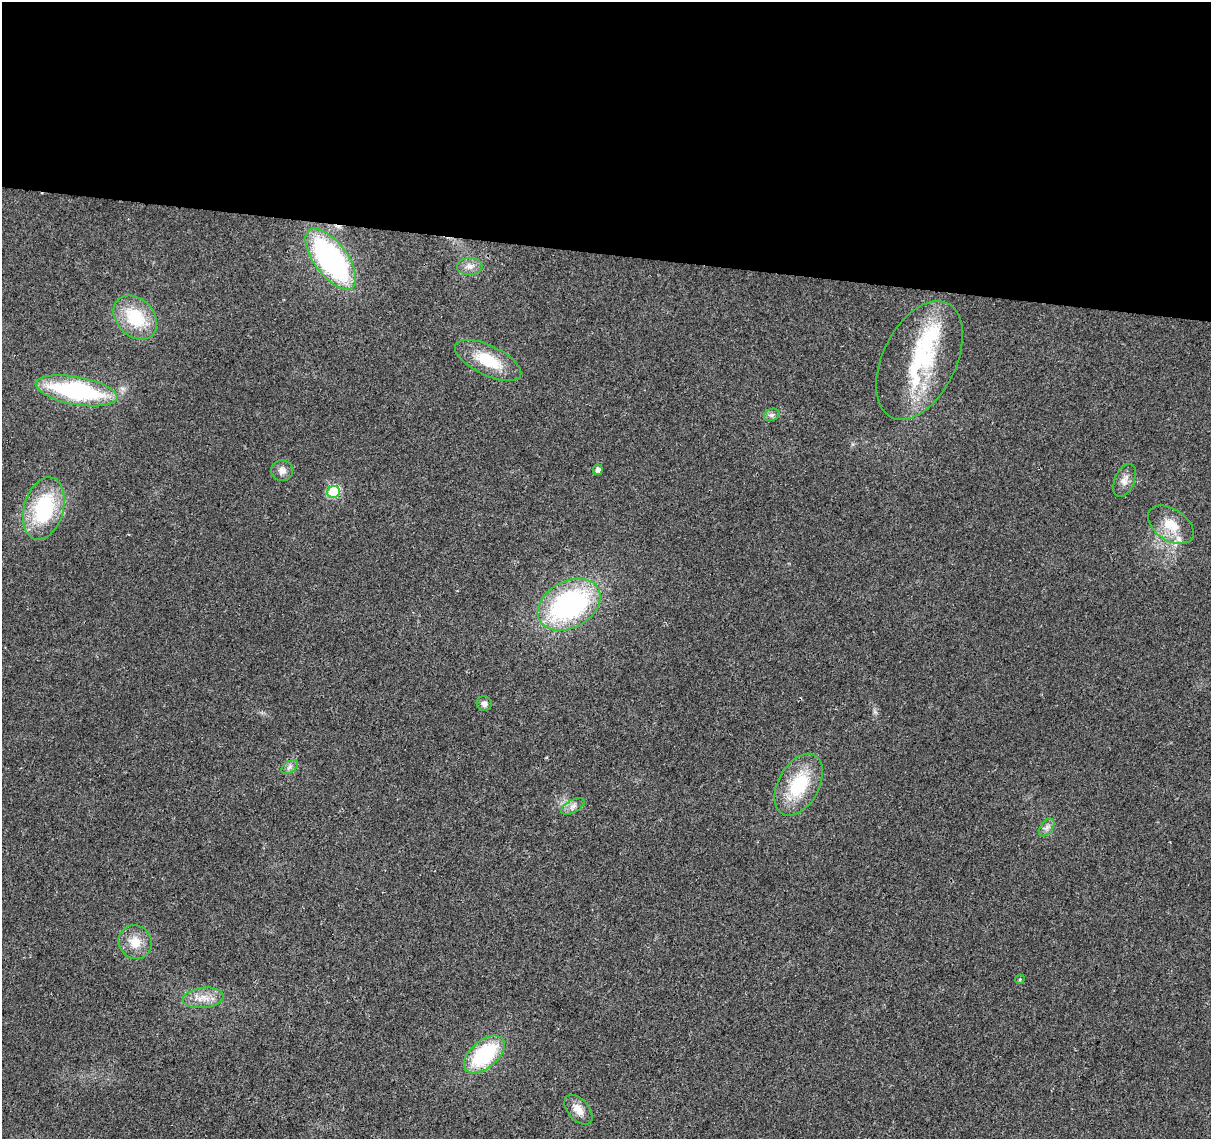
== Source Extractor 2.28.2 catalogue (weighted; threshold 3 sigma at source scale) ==
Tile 3 of 4 x 4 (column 3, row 1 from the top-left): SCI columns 2421-3629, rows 3637-4773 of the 4847 x 5057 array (HDU 1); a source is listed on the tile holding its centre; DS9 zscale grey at full resolution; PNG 1213 x 1141 px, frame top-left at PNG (2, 2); each listed source drawn as its Kron ellipse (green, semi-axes under 4 px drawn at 4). Shown black and unused: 22% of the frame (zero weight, under 2 of 3 exposures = <1% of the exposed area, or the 3 px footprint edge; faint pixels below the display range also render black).
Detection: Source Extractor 2.28.2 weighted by HDU 2 'WHT'; one run over the whole footprint, this tile lists its part. Background 0.0273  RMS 0.0063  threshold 0.0285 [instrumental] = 3 sigma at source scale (4.5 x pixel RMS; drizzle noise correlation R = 1.50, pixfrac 1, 0.0396/0.0396 arcsec/px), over >= 5 px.
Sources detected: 27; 1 inside a brighter object's white glare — neither listed nor drawn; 2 inside a brighter listed object's ellipse — not listed separately; the other 24 listed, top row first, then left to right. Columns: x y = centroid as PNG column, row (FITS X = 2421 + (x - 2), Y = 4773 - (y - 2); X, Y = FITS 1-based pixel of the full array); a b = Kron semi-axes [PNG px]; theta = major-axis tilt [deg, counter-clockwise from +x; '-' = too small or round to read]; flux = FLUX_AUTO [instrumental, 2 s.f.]
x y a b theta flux
331 259 36 16 -53 130
470 266 12 8 0 4.2
135 317 25 18 -46 30
488 360 36 15 -26 24
919 360 64 36 64 63
77 391 41 14 -10 83
772 415 8 6 20 1.9
598 470 5 5 - 2.6
282 471 11 10 - 4
1124 480 17 10 67 4.8
334 492 6 6 - 52
44 509 32 20 74 54
1171 525 25 15 -34 14
569 605 33 23 29 130
484 704 7 7 - 2.9
290 767 9 6 36 2.2
799 785 33 20 61 35
573 806 13 6 29 3.2
1047 828 10 6 53 2.6
135 942 17 16 - 11
1020 979 5 4 - 0.79
203 998 20 10 6 8.2
484 1055 24 13 40 50
578 1110 17 10 -49 7
Unlisted compact peaks at least as high as the median listed source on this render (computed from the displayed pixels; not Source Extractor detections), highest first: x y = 875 712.